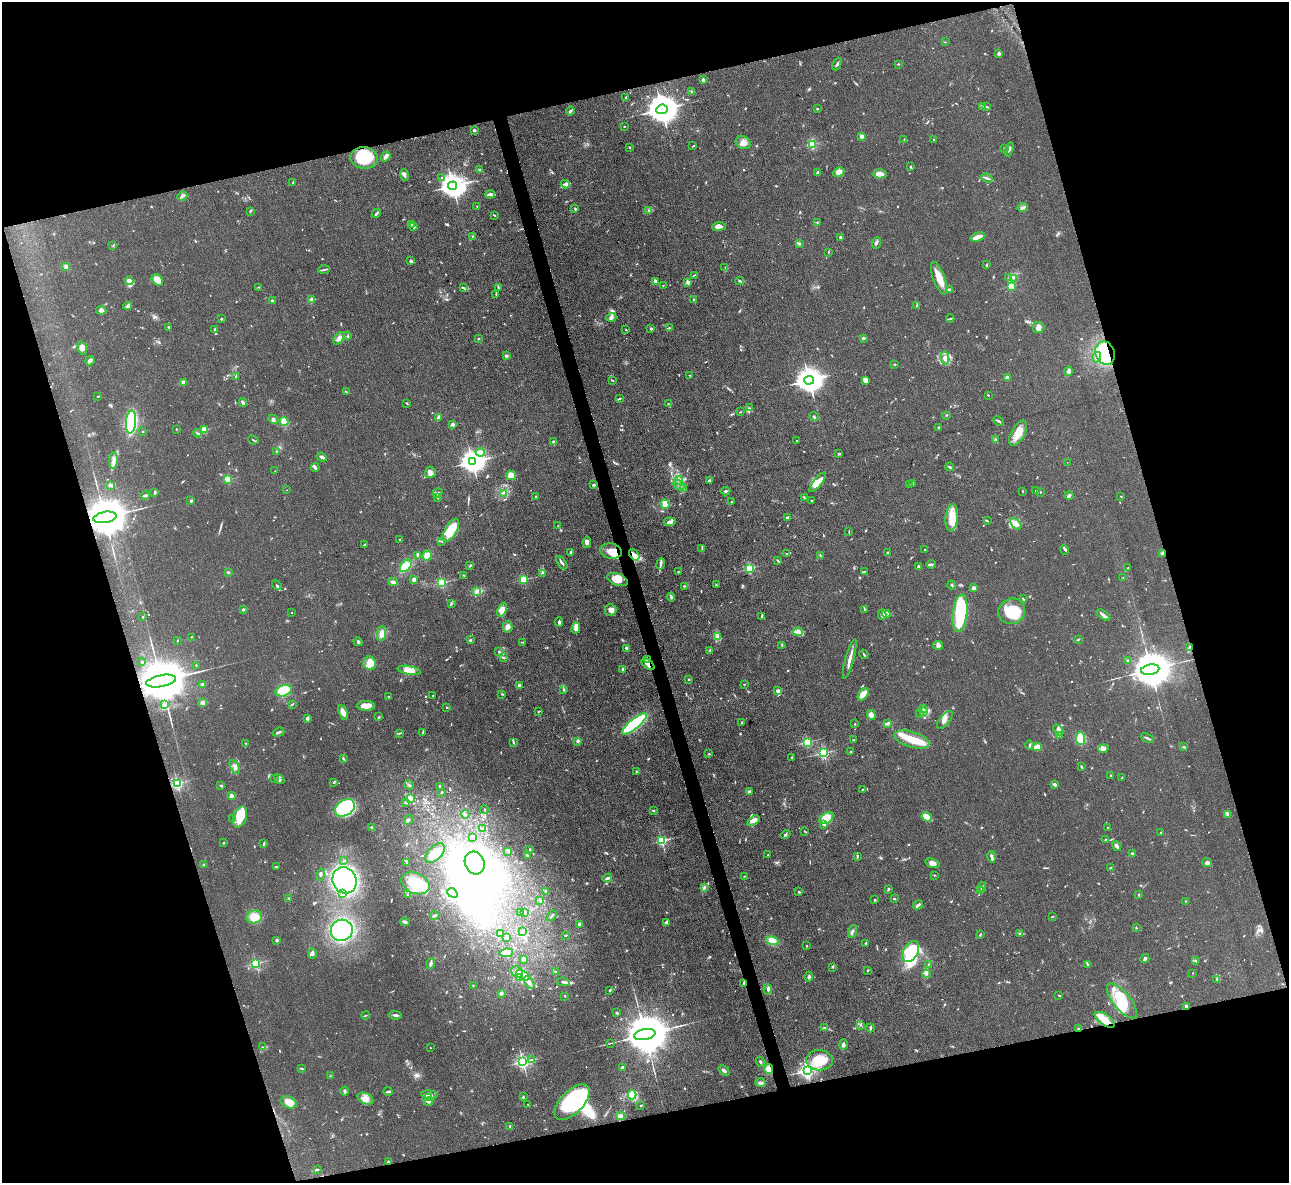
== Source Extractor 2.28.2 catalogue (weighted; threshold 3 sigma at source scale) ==
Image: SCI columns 1-5147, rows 266-4988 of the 5147 x 5132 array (HDU 1 of 3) = the unmasked area's bounding box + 8 px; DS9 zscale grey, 4 x 4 block average (1 PNG px = mean of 4 x 4 image px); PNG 1291 x 1185 px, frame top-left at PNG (2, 2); each listed source drawn as its Kron ellipse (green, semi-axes under 4 px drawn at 4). Shown black and unused: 33% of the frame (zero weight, under 3 of 4 exposures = <1% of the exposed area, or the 3 px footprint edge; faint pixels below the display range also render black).
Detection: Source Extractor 2.28.2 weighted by HDU 2 'WHT'. Background 0.0862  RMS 0.0069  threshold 0.0309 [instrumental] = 3 sigma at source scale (4.5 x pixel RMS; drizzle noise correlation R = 1.50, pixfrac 1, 0.05/0.05 arcsec/px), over >= 5 px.
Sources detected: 1090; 11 too faint to see at this stretch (4 x 4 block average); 49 inside a brighter object's white glare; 4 cosmic-ray / hot-pixel residue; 4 long thin detections or spike segments (spike, bleed or trail) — neither listed nor drawn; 40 coinciding with a brighter row at this scale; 71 inside a brighter listed object's ellipse — not listed separately; of the other 911, all 500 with FLUX_AUTO >= 2.49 (the completeness limit of this list) listed and drawn (411 fainter detections not listed), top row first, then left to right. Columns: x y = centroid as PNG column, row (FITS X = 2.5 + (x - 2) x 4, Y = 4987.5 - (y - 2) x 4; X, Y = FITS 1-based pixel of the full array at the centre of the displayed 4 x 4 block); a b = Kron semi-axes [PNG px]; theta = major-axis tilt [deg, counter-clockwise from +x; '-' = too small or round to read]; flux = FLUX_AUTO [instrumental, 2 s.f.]
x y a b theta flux
945 42 2 2 - 2.6
999 54 2 2 - 50
837 64 7 2 64 8.4
898 64 2 2 - 5.3
703 80 4 2 - 12
691 92 2 2 - 3.8
625 98 2 2 - 3.5
983 106 3 2 - 7.4
986 107 2 2 - 3
817 108 2 2 - 6.7
662 109 6 4 7 8500
570 111 4 2 - 8.6
624 126 2 2 - 3.4
474 130 2 2 - 34
862 136 2 2 - 73
904 139 3 2 - 2.7
933 140 2 2 - 3.2
743 143 8 6 -25 34
812 144 2 2 - 240
693 146 3 2 - 3.3
630 147 3 2 - 3
1004 149 2 2 - 2.7
1009 149 7 2 72 8.4
386 156 5 3 - 20
364 158 14 10 -7 170
910 167 2 2 - 4.9
480 170 4 2 - 3.1
818 172 4 2 - 11
839 172 6 4 29 38
880 174 7 4 2 42
405 175 6 3 -78 10
442 178 2 2 - 4.7
987 178 6 2 -23 8.1
293 182 3 2 - 4.4
565 184 4 3 - 13
453 186 4 4 - 5000
490 194 5 2 - 19
182 196 5 2 - 8
477 206 2 2 - 2.6
1023 207 5 2 - 7.4
575 209 3 2 - 3.5
649 210 2 2 - 5.8
250 211 3 2 - 4.2
376 213 5 2 - 6.5
494 215 3 2 - 3
817 222 2 2 - 2.7
411 224 2 2 - 10
719 226 7 4 7 21
413 227 4 3 - 5.3
472 237 3 2 - 3.2
978 237 7 3 17 41
841 238 4 3 - 7.5
799 243 3 3 - 5.4
876 243 6 2 69 9.6
113 245 3 2 - 2.6
828 252 2 2 - 3.1
411 261 2 2 - 14
986 265 3 2 - 5.4
66 267 4 3 - 14
725 268 3 2 - 2.7
324 270 6 2 3 5.6
694 275 3 2 - 2.8
1009 277 2 2 - 2.7
939 278 17 6 -69 58
1013 278 2 2 - 3
157 280 6 5 - 45
129 281 4 4 - 30
655 281 3 2 - 8.9
740 281 4 2 - 7
688 282 2 2 - 70
663 285 2 2 - 3.1
1011 286 2 2 - 210
259 287 2 2 - 2.8
498 287 4 2 - 5.9
463 288 4 2 - 4.5
950 289 2 2 - 3.6
496 294 2 2 - 4.7
694 299 2 2 - 3.4
312 300 2 2 - 110
272 301 3 3 - 9.2
917 305 3 2 - 3.3
128 306 4 4 - 8.7
101 310 5 4 - 15
611 317 5 3 - 14
221 319 2 2 - 4.8
950 319 4 2 - 4.2
168 327 2 2 - 20
1039 327 6 5 - 22
669 328 3 2 - 4.3
215 329 3 3 - 5.1
651 329 2 2 - 29
626 330 2 2 - 9.1
348 336 2 2 - 4.9
339 338 7 4 52 22
863 338 3 2 - 7.2
478 339 2 2 - 4.6
82 348 7 4 -73 16
1105 353 12 9 -68 220
506 356 2 2 - 41
1097 357 5 4 - 19
945 358 7 4 -83 22
90 361 5 3 - 19
894 364 3 2 - 2.6
1069 371 5 3 - 13
690 375 2 2 - 3.2
236 376 3 2 - 3.3
1007 377 2 2 - 62
809 380 5 4 - 5700
865 380 4 3 - 22
613 381 2 2 - 2.5
183 382 2 2 - 84
346 392 3 2 - 3
988 395 3 2 - 3.1
98 396 3 2 - 4.1
619 398 3 2 - 4.1
243 403 4 3 - 8.5
407 403 3 2 - 4.2
668 404 2 2 - 2.7
749 408 3 2 - 3.9
740 412 3 2 - 2.7
946 415 2 2 - 2.9
814 416 5 2 - 6.2
439 418 3 2 - 20
273 419 5 4 - 9.8
998 421 5 2 - 6.5
131 422 11 5 84 410
284 422 4 3 - 66
453 424 2 2 - 72
939 427 2 2 - 5.1
176 429 3 2 - 2.6
204 430 2 2 - 210
143 431 2 2 - 7.1
198 433 4 2 - 3.7
1018 433 14 6 62 61
995 439 3 2 - 4.9
253 440 5 2 - 3.2
797 441 2 2 - 5.6
553 442 3 2 - 9.1
276 451 2 2 - 4.6
480 452 4 4 - 27
839 453 3 2 - 3.2
322 457 5 2 - 12
113 460 8 3 86 18
472 462 4 3 - 3800
1067 462 2 2 - 3.4
315 467 4 2 - 10
950 467 4 2 - 6.4
275 471 2 2 - 2.5
430 472 6 5 - 20
511 475 5 4 - 49
228 479 2 2 - 270
679 480 4 2 - 7.3
710 481 3 3 - 11
818 482 12 4 50 50
913 483 2 2 - 3.6
111 485 3 2 - 11
594 485 2 2 - 11
679 485 6 2 -28 11
910 485 2 2 - 2.5
684 489 2 2 - 3.1
287 490 2 2 - 2.8
725 491 5 2 - 7.4
1023 491 2 2 - 2.8
1036 491 2 2 - 7.9
155 492 3 2 - 7.1
1041 492 2 2 - 2.8
437 493 5 2 - 6.8
503 493 3 2 - 3.8
145 495 5 2 - 8.9
1069 495 4 3 - 9.1
536 496 2 2 - 4.5
1121 496 2 2 - 2.7
438 497 2 2 - 3.6
804 498 4 2 - 4
191 501 2 2 - 29
732 501 3 2 - 4.1
811 501 2 2 - 2.9
665 504 5 4 - 37
105 517 11 5 10 28000
788 517 3 2 - 8.4
952 518 14 6 84 72
987 521 2 2 - 3.2
669 522 6 3 6 15
1016 524 7 3 -50 18
558 525 2 2 - 3.1
451 530 13 6 60 150
849 532 3 2 - 3
400 540 2 2 - 3.5
441 541 3 2 - 3.6
587 542 6 4 81 13
364 545 3 2 - 5.7
702 548 4 2 - 4.9
925 549 2 2 - 3
1065 550 5 2 - 5.4
611 551 11 7 -11 49
571 552 4 2 - 10
787 553 2 2 - 2.5
888 553 3 2 - 3.8
1162 553 3 2 - 5.4
418 555 4 2 - 5.3
427 555 5 4 - 39
634 555 6 4 -55 20
820 555 3 2 - 4.1
778 561 3 2 - 3.2
562 563 8 2 -54 9.9
661 564 6 3 79 9
931 564 5 2 - 6.8
406 566 7 4 49 62
470 566 2 2 - 2.6
919 567 3 2 - 8.9
750 568 2 2 - 430
1128 568 3 2 - 3.7
228 572 2 2 - 4.1
678 572 2 2 - 4
864 572 2 2 - 2.7
542 573 2 2 - 2.9
464 575 4 2 - 2.6
1123 578 3 2 - 3.1
414 579 3 2 - 12
524 579 2 2 - 290
618 579 11 6 -20 36
393 582 4 2 - 17
442 583 2 2 - 470
277 585 5 2 - 5.5
716 585 2 2 - 3.6
952 585 4 2 - 5
684 586 2 2 - 6.1
974 588 2 2 - 69
477 592 4 3 - 10
671 597 4 2 - 6.7
1023 599 3 2 - 3
451 603 4 2 - 4.6
864 609 3 2 - 6.1
243 610 2 2 - 27
502 610 7 4 68 23
611 610 6 5 - 22
1012 611 13 12 - 150
292 613 2 2 - 3.6
960 613 19 7 83 310
886 614 4 3 - 25
882 615 5 2 - 14
1103 615 8 3 -35 15
762 616 3 2 - 3.8
143 617 2 2 - 5.2
559 622 5 2 - 9.9
507 627 6 5 - 15
576 628 6 3 74 27
798 632 5 3 - 12
381 634 7 4 84 23
717 636 3 2 - 6
191 637 2 2 - 5.7
177 640 3 2 - 2.5
470 640 2 2 - 11
1078 640 3 2 - 4.1
358 642 4 2 - 7.1
523 642 3 2 - 4.7
782 645 2 2 - 3.6
938 645 5 4 - 11
1189 647 4 2 - 8.9
626 648 4 3 - 7.9
499 651 2 2 - 2.6
709 651 3 2 - 3.6
864 654 5 2 - 5.8
503 658 2 2 - 2.9
647 659 4 2 - 8.3
850 659 20 2 75 33
1128 660 3 2 - 4
142 662 2 2 - 3.2
370 663 6 6 - 58
648 664 7 4 -37 17
196 666 3 2 - 5
622 669 2 2 - 16
409 670 11 4 -9 56
1150 670 9 5 11 21000
689 679 3 2 - 2.9
161 681 15 6 11 46000
744 684 2 2 - 5
203 685 2 2 - 65
519 685 2 2 - 24
564 689 3 2 - 4.3
284 691 8 5 18 150
778 691 4 2 - 23
502 694 3 2 - 3.1
863 694 7 4 51 49
388 696 2 2 - 2.6
433 696 2 2 - 5.5
203 703 4 2 - 22
292 704 3 2 - 3.6
165 705 3 2 - 4.6
366 706 9 5 -2 33
447 707 2 2 - 3.6
923 708 2 2 - 3.4
539 711 4 2 - 3.2
343 712 7 3 -69 28
923 712 4 2 - 6.6
920 714 2 2 - 3.4
871 715 5 4 - 27
379 717 3 2 - 5.2
307 718 3 2 - 13
945 720 11 5 50 22
742 723 3 2 - 3.7
634 724 15 5 39 470
855 724 3 2 - 2.5
888 724 3 3 - 6.5
1058 730 6 3 -49 16
278 732 6 2 20 9.4
423 732 4 2 - 3.6
399 733 4 2 - 5.4
1059 736 3 2 - 4.6
1147 738 7 2 -24 7.8
912 739 18 8 -16 87
1081 739 7 4 -83 74
854 740 2 2 - 5.8
578 741 3 3 - 6.5
513 742 3 2 - 4.1
808 742 2 2 - 460
246 743 2 2 - 5.5
1030 745 5 2 - 6.8
1037 747 4 3 - 53
1184 747 3 2 - 4.5
1103 749 5 2 - 7.5
851 752 2 2 - 10
824 753 2 2 - 670
709 754 2 2 - 4.3
792 757 2 2 - 2.6
343 759 2 2 - 3.4
1081 766 4 2 - 4.6
235 767 7 3 -63 13
636 772 3 2 - 4
1110 775 2 2 - 2.7
1122 777 2 2 - 3.8
275 778 2 2 - 2.6
279 779 6 2 -49 8.2
334 782 4 2 - 3.9
177 783 2 2 - 550
221 785 3 2 - 7.8
409 785 5 2 - 5.7
1055 785 4 3 - 7.4
439 786 2 2 - 9.3
862 790 2 2 - 2.9
442 792 2 2 - 3.9
750 792 4 3 - 8.9
231 796 2 2 - 80
410 799 4 3 - 16
406 802 3 2 - 5.8
345 808 11 7 32 370
484 810 4 2 - 4.6
653 811 3 2 - 4.5
465 814 4 2 - 6.6
1228 814 4 3 - 8.5
240 817 11 6 71 97
927 817 5 3 - 39
233 818 2 2 - 2.6
826 818 8 5 36 74
408 820 5 2 - 6.1
753 820 7 4 34 26
824 824 2 2 - 22
371 827 3 2 - 4.6
1108 827 4 2 - 3.5
483 829 3 2 - 4.1
805 832 2 2 - 3.8
1161 832 3 2 - 3.1
786 835 5 2 - 5.8
472 837 3 2 - 3.4
1106 839 3 2 - 5.2
662 841 2 2 - 510
223 843 2 2 - 3.8
264 843 3 2 - 6.4
1116 846 5 2 - 17
530 849 2 2 - 6.2
508 851 3 2 - 11
435 853 12 7 46 51
1133 854 3 3 - 7
768 855 3 2 - 3.2
527 856 2 2 - 3.1
857 856 4 2 - 5.5
992 857 6 2 -77 17
344 861 3 2 - 3.4
407 863 3 2 - 3.9
475 863 12 9 -64 95
932 863 7 4 -17 25
1207 863 5 4 - 11
204 865 2 2 - 10
276 867 3 2 - 5.2
1111 868 3 2 - 4.9
321 875 6 2 77 5.7
934 875 2 2 - 3
744 876 2 2 - 2.6
607 878 5 2 - 11
345 880 13 12 - 940
415 883 15 10 -24 140
705 887 3 2 - 4.9
982 887 5 2 - 4.6
888 889 3 2 - 4.5
546 891 3 2 - 11
980 891 4 2 - 4.8
799 892 3 2 - 4.9
452 893 5 3 - 11
342 894 2 2 - 4
407 895 2 2 - 3.1
1139 895 3 2 - 3.2
289 898 2 2 - 3.4
894 899 3 2 - 3.4
540 900 3 2 - 3.9
875 900 2 2 - 17
1185 901 2 2 - 3
918 905 5 2 - 9.4
520 913 2 2 - 32
525 913 2 2 - 3.6
435 915 5 2 - 8.9
552 916 6 2 50 5.8
254 917 8 6 11 73
1052 917 3 2 - 2.5
405 922 5 3 - 8.7
666 922 4 2 - 14
579 924 3 3 - 10
1136 928 3 2 - 3.4
342 930 11 10 - 600
523 931 3 2 - 2.9
852 931 7 2 71 9.8
500 934 3 2 - 2.6
1020 934 4 2 - 4.4
565 935 2 2 - 3
980 935 4 2 - 4.3
507 938 2 2 - 4.8
277 940 2 2 - 39
772 940 6 4 -12 44
866 943 3 2 - 7.5
807 946 2 2 - 2.8
911 952 11 7 61 190
312 953 5 3 - 12
506 953 7 4 7 34
523 959 2 2 - 55
1145 959 4 3 - 10
1195 960 2 2 - 3.2
256 963 2 2 - 580
430 964 5 3 - 12
1088 964 4 2 - 5.2
928 965 3 2 - 2.9
832 967 3 2 - 3.5
867 971 3 2 - 3.4
517 972 6 5 - 38
556 972 2 2 - 2.5
1193 973 2 2 - 5.5
926 974 4 2 - 6.4
523 975 7 2 -27 26
520 977 2 2 - 2.7
809 977 5 3 - 9.4
1217 979 4 3 - 6.1
563 982 6 2 -10 9.8
529 983 7 3 -57 13
744 983 3 2 - 5.3
473 986 2 2 - 3.1
768 989 5 3 - 11
610 990 2 2 - 4.3
501 993 3 3 - 7.5
1059 995 3 2 - 2.7
565 996 3 2 - 5.4
1122 1001 21 8 -51 120
1186 1006 3 2 - 10
616 1013 2 2 - 9.9
366 1015 4 2 - 2.9
395 1015 7 2 -5 9.8
1105 1020 11 5 -35 58
860 1025 3 2 - 2.9
824 1028 4 2 - 5.4
870 1028 4 2 - 7.7
1078 1029 3 2 - 5.8
645 1035 11 5 10 32000
610 1043 4 2 - 2.9
843 1045 5 3 - 12
262 1047 2 2 - 2.8
430 1048 2 2 - 2.8
532 1060 3 2 - 2.9
819 1060 13 10 -5 110
523 1062 2 2 - 1200
760 1062 5 2 - 6.3
623 1067 4 3 - 6.7
302 1069 2 2 - 6.8
769 1069 5 4 - 27
724 1071 6 2 -41 12
807 1071 2 2 - 1400
330 1076 2 2 - 2.5
760 1083 5 3 - 8.4
345 1091 4 2 - 7.3
388 1091 5 2 - 11
429 1095 8 3 -3 15
632 1095 4 4 - 97
523 1097 3 2 - 4
429 1098 2 2 - 12
365 1099 8 5 -23 27
289 1102 8 6 -24 28
429 1102 4 3 - 8.9
572 1102 22 11 45 530
528 1104 2 2 - 3.1
641 1105 3 2 - 3.8
620 1116 4 3 - 12
510 1126 2 2 - 4.6
388 1162 4 3 - 6.6
317 1169 3 2 - 3.9
Overlapping masked pixels (flux is a lower limit): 13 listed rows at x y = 364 158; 1105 353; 105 517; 611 551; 1189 647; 647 659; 648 664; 161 681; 744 983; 1186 1006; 1105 1020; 1078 1029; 769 1069
Diffuse or blended objects may show on this block-average render without a row.